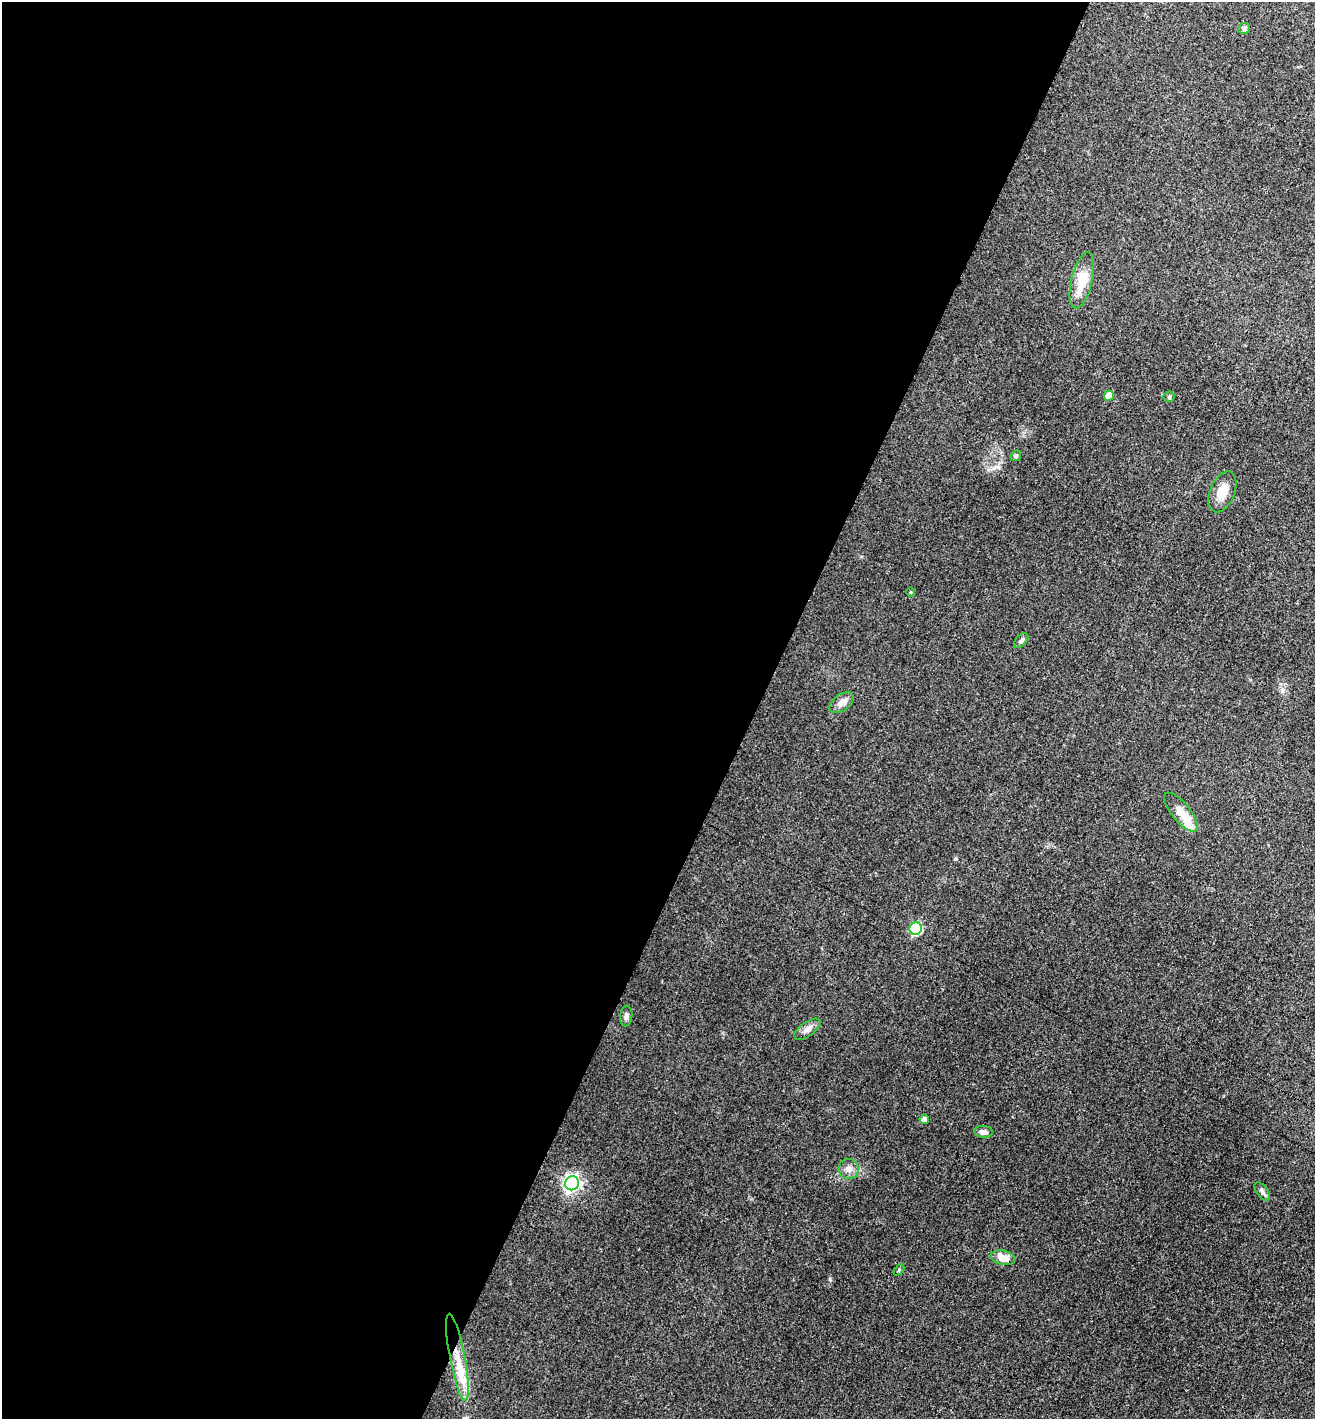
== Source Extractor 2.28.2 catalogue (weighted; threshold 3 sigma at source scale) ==
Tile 5 of 4 x 4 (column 1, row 2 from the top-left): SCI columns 158-1470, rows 2846-4262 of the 5702 x 5692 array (HDU 1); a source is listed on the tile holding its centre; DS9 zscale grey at full resolution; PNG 1317 x 1421 px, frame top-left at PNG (2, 2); each listed source drawn as its Kron ellipse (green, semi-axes under 4 px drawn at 4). Shown black and unused: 57% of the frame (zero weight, under 3 of 4 exposures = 2% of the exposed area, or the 3 px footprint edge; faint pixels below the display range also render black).
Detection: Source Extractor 2.28.2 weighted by HDU 2 'WHT'; one run over the whole footprint, this tile lists its part. Background 0.0823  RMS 0.0062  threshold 0.0278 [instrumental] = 3 sigma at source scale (4.5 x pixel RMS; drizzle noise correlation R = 1.50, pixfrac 1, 0.05/0.05 arcsec/px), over >= 5 px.
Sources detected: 24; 3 inside a brighter listed object's ellipse — not listed separately; the other 21 listed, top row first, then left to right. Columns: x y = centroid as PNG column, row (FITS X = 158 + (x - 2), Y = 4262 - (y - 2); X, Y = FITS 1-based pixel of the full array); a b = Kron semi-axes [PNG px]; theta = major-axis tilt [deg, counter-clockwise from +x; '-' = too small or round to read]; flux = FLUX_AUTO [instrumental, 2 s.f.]
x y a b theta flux
1244 28 6 5 - 1.6
1082 280 29 10 76 13
1109 396 5 5 - 9.4
1169 397 5 5 - 0.89
1016 456 6 5 - 0.87
1222 492 21 12 67 8.8
910 592 5 3 - 0.57
1021 640 9 5 45 1.5
841 703 14 8 36 4.1
1181 812 24 9 -51 8.2
916 929 6 6 - 62
626 1016 10 6 83 2.2
807 1029 15 7 36 3.4
924 1119 4 4 - 4
983 1132 9 6 -6 2.8
849 1169 10 10 - 3.9
572 1183 7 7 - 210
1262 1192 10 5 -52 1.8
1003 1258 12 7 -13 6.4
899 1270 6 4 48 0.8
457 1357 44 7 -79 15
Unlisted compact peaks at least as high as the median listed source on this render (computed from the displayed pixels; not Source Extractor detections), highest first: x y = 998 467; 955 859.